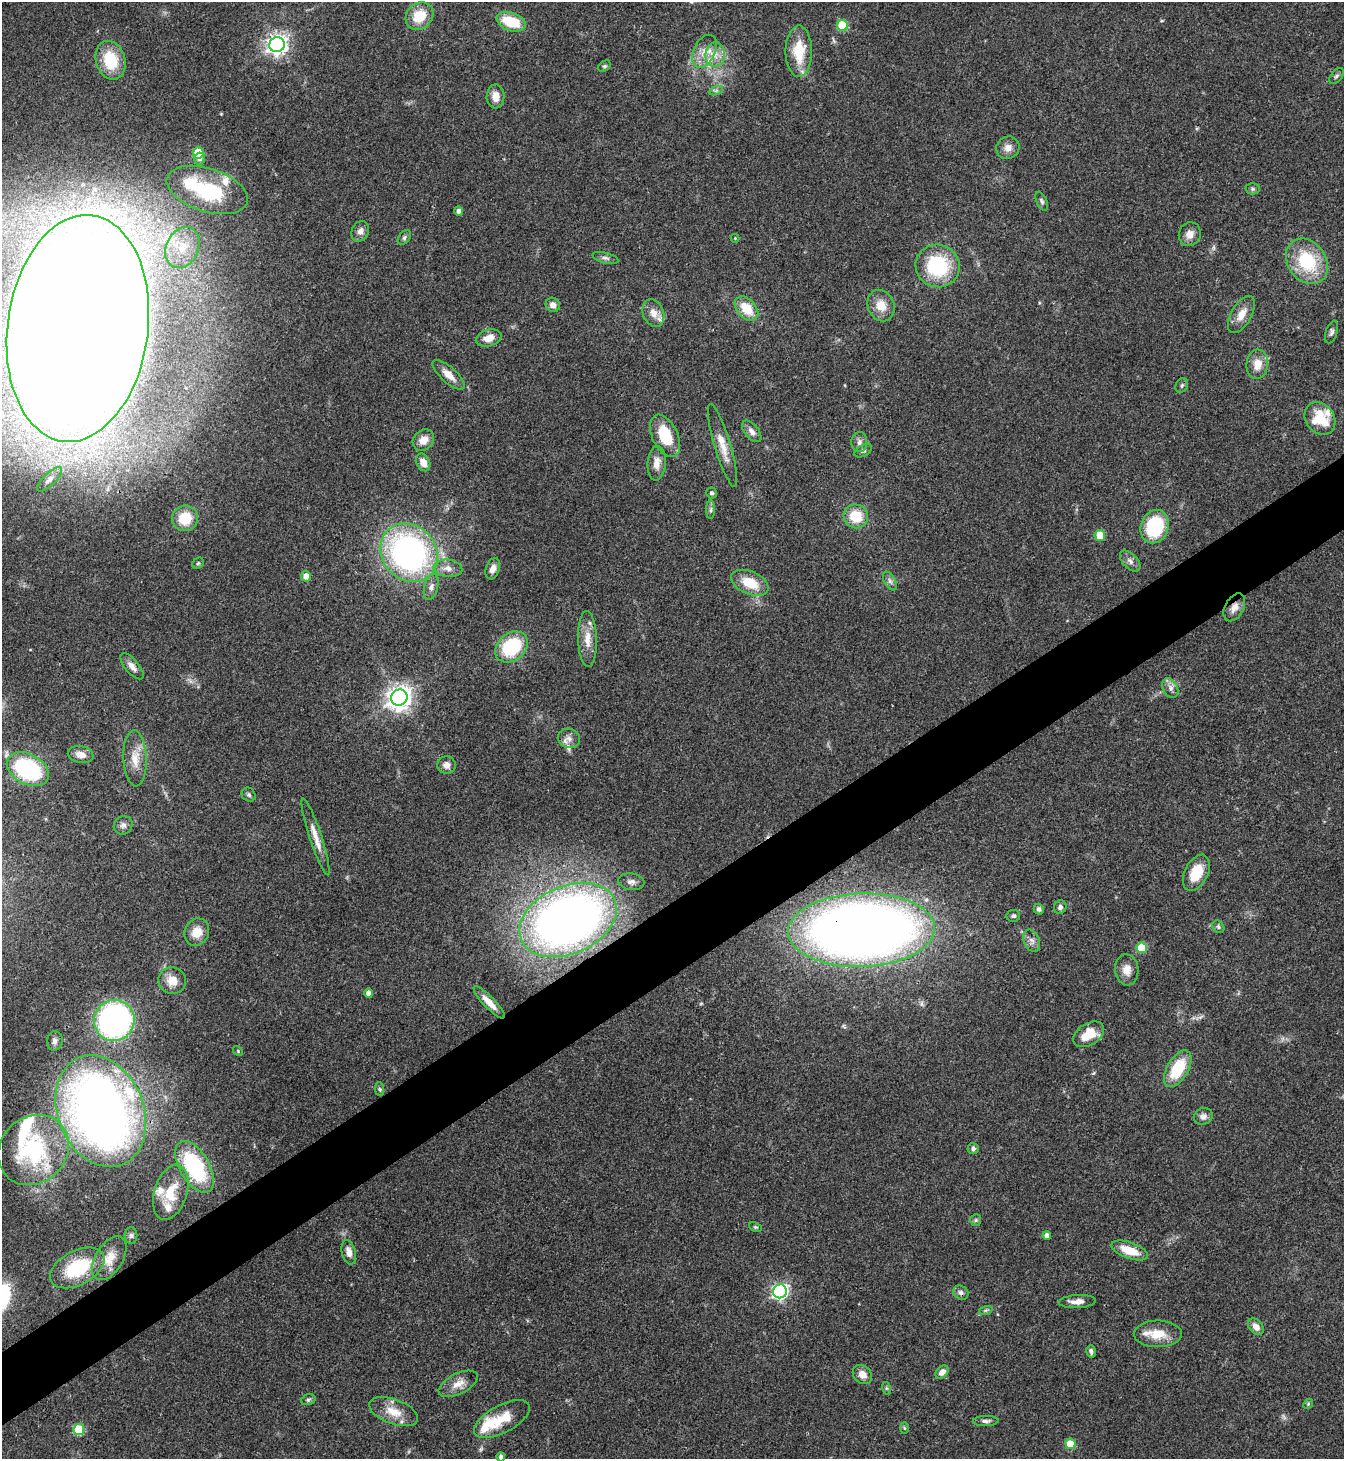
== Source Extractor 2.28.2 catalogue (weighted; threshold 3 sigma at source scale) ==
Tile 7 of 4 x 4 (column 3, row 2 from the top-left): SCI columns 2982-4323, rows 2915-4371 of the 5825 x 5833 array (HDU 1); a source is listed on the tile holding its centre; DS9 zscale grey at full resolution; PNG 1346 x 1461 px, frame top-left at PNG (2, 2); each listed source drawn as its Kron ellipse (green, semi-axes under 4 px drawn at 4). Shown black and unused: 5% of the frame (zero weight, under 3 of 4 exposures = <1% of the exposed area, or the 3 px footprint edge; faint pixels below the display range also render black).
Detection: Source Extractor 2.28.2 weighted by HDU 2 'WHT'; one run over the whole footprint, this tile lists its part. Background 0.062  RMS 0.0053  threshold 0.024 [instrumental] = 3 sigma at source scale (4.5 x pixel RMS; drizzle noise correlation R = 1.50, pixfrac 1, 0.05/0.05 arcsec/px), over >= 5 px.
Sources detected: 143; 1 too faint to see at this stretch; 1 inside a brighter object's white glare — neither listed nor drawn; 9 inside a brighter listed object's ellipse — not listed separately; the other 132 listed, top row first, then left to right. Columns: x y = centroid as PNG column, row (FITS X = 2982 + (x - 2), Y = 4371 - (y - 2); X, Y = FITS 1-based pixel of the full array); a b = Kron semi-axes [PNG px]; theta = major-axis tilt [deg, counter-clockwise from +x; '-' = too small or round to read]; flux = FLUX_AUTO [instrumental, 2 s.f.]
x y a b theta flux
419 16 15 12 45 14
511 22 15 9 -18 19
843 26 5 5 - 26
277 44 8 7 - 320
704 51 17 10 64 7.2
799 51 26 13 90 19
715 55 12 10 85 5.7
111 60 20 14 -74 20
604 66 7 5 40 0.98
1336 76 9 5 52 1.3
716 91 7 4 19 1.1
496 96 12 9 88 5.2
1008 148 12 11 - 3.9
198 153 5 5 - 16
200 159 6 5 - 1.7
1253 189 7 5 1 1.1
207 190 42 21 -18 41
1042 201 10 5 -65 1.3
459 211 4 4 - 2.3
360 231 11 8 65 3.3
1190 234 12 11 - 4
404 238 8 5 52 1.4
735 238 4 4 - 0.49
182 248 21 16 64 16
605 258 13 5 -15 1.8
1307 261 24 19 -54 31
938 266 22 21 - 39
553 305 7 7 - 3.1
881 306 16 13 -67 8.1
746 309 14 9 -48 13
653 313 14 10 -69 5.7
1241 314 20 10 60 6.9
78 328 114 70 83 4900
1331 332 12 5 73 1.6
489 338 13 8 16 5.9
1257 364 15 11 85 8
449 375 20 8 -42 5.6
1182 385 7 6 - 1.3
1320 419 17 14 -53 18
752 431 13 7 -51 3
665 436 23 12 -64 20
423 440 12 9 44 5.6
859 442 10 8 86 2.3
723 445 43 8 -73 8.9
863 451 9 5 29 1.4
423 462 9 6 -64 4.9
657 463 17 9 85 5.2
50 479 16 6 44 2.8
712 493 5 5 - 1.2
711 510 9 4 89 1.4
856 516 12 12 - 15
185 518 13 12 - 15
1155 526 17 14 68 37
1100 535 5 5 - 13
409 553 31 27 -49 160
1130 561 13 7 -46 2.7
198 563 6 5 - 0.79
448 568 14 9 -6 4.2
493 569 11 6 71 3.3
306 576 5 5 - 3.8
890 581 10 5 -60 1.9
750 583 20 11 -24 13
431 587 13 7 76 2.9
1234 607 15 9 61 4.4
587 639 28 9 -88 7.8
512 647 18 13 39 34
132 666 16 7 -50 3.4
1170 688 10 7 -63 2.7
399 698 8 8 - 510
569 738 11 9 -20 3.3
81 755 13 8 -12 4.9
135 758 28 11 -87 8.8
447 765 9 8 - 3.4
28 769 22 15 -28 64
249 795 7 6 - 1.2
123 825 9 9 - 2.3
315 837 40 6 -72 6.7
1196 873 19 11 63 13
631 882 13 8 -8 2.8
1060 907 7 6 - 1.6
1039 909 5 5 - 1.6
1013 916 7 6 - 1.5
568 920 51 34 24 450
1218 927 7 5 -50 1
861 930 73 37 2 730
197 932 14 12 62 8.1
1032 941 12 7 -67 2.5
1142 948 5 5 - 22
1127 970 15 11 -85 5.7
172 981 14 13 - 7.3
369 993 4 4 - 3.3
489 1002 21 6 -46 5.8
114 1020 21 20 - 160
1089 1034 17 10 32 12
55 1041 9 8 - 2.4
238 1051 5 4 - 0.6
1178 1069 20 10 60 22
380 1089 7 4 -88 0.96
101 1111 58 43 -68 480
1203 1116 9 8 - 2.9
973 1148 5 5 - 1.5
33 1150 37 33 44 64
194 1167 28 15 -60 50
171 1192 28 16 73 16
976 1220 6 5 - 1
755 1227 6 4 -24 0.74
131 1235 8 6 90 1.5
1047 1236 4 4 - 2.8
1130 1250 19 8 -19 11
349 1252 12 7 -75 3.7
109 1258 24 13 59 9.1
77 1268 29 17 28 32
780 1291 7 7 - 160
961 1293 8 6 -31 1.9
1077 1301 18 6 3 4.3
986 1310 7 4 18 1
1256 1327 9 6 -48 3.9
1158 1334 24 13 0 12
1091 1351 6 4 -74 1.5
942 1372 7 5 45 3.2
862 1375 10 8 -43 4
458 1384 21 10 26 6.1
886 1388 6 4 -71 0.81
308 1400 7 5 17 1
1308 1404 5 4 - 0.69
394 1412 26 12 -20 10
502 1419 31 14 29 14
986 1421 13 5 2 1.8
904 1428 6 4 -88 0.7
79 1430 5 5 - 30
1070 1444 5 5 - 12
501 1457 4 4 - 1.9
Overlapping masked pixels (flux is a lower limit): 4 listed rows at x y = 78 328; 1234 607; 568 920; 861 930
Isophote crosses this tile's border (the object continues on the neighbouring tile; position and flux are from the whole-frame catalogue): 2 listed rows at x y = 78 328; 501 1457